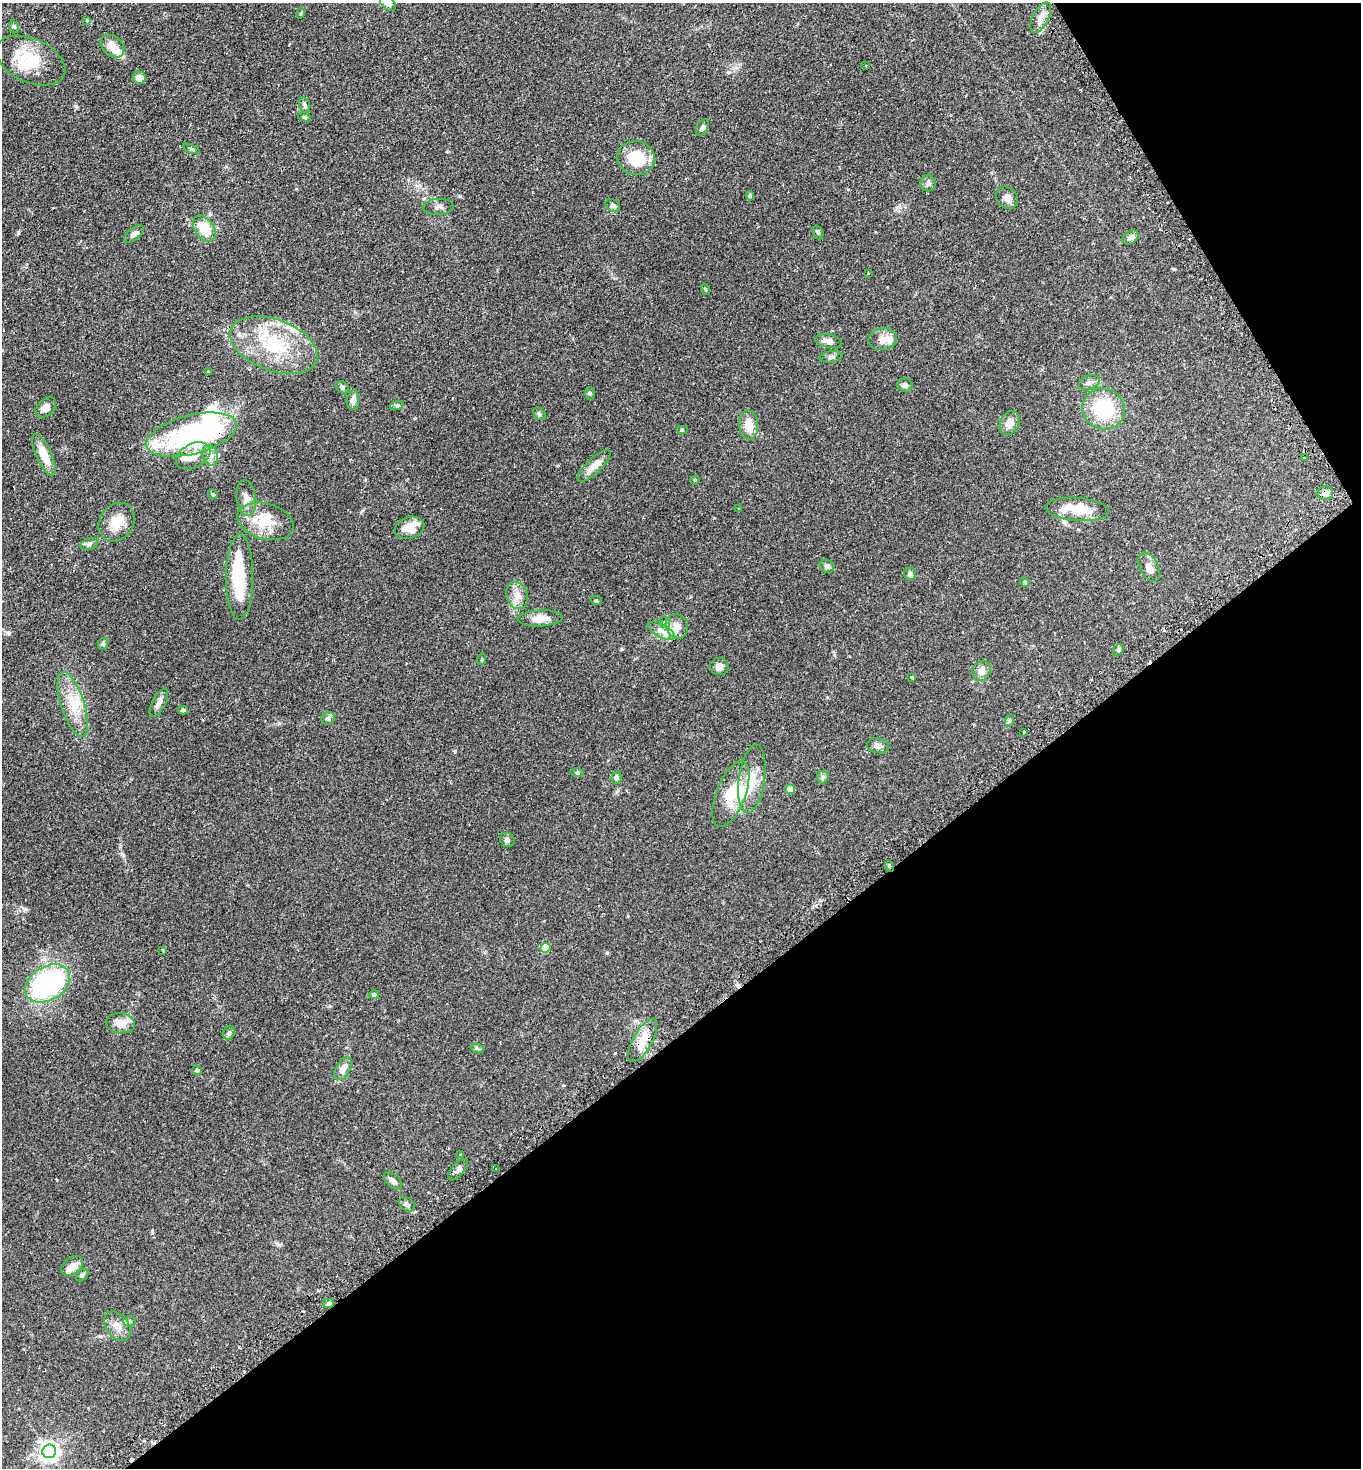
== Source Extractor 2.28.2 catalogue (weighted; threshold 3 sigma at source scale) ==
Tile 12 of 4 x 4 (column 4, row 3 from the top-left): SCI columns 4265-5623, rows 1513-2978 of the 5949 x 5957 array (HDU 1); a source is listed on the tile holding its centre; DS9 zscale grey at full resolution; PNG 1363 x 1470 px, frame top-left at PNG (2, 3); each listed source drawn as its Kron ellipse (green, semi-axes under 4 px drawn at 4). Shown black and unused: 34% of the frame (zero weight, under 2 of 3 exposures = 4% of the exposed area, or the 3 px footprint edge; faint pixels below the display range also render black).
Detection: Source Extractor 2.28.2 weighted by HDU 2 'WHT'; one run over the whole footprint, this tile lists its part. Background 0.131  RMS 0.0059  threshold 0.0263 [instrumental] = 3 sigma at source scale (4.5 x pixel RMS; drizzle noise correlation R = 1.50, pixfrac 1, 0.05/0.05 arcsec/px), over >= 5 px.
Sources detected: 129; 4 inside a brighter object's white glare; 3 cosmic-ray / hot-pixel residue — neither listed nor drawn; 11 inside a brighter listed object's ellipse — not listed separately; the other 111 listed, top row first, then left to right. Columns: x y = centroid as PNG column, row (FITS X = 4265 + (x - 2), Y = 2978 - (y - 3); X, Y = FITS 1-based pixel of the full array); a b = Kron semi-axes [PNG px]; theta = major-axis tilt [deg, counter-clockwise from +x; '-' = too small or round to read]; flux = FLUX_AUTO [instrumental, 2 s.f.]
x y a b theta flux
388 3 9 6 -41 2.2
301 13 5 3 - 0.53
1041 18 16 8 63 5.1
87 21 4 4 - 0.79
14 27 6 4 -70 0.94
112 46 13 9 -42 6.9
30 61 37 21 -24 23
866 66 3 2 - 0.52
139 78 6 6 - 4.2
305 105 8 5 -74 1.1
305 117 6 4 -21 0.7
702 128 9 5 62 1.3
191 149 9 3 -23 0.73
636 158 19 17 -17 20
928 183 8 8 - 1.8
750 196 5 4 - 0.94
1007 198 12 10 -49 3.1
613 205 8 6 -34 1.3
438 207 15 8 4 2.2
204 228 14 9 -55 13
818 232 7 5 -70 0.95
134 234 11 6 38 2.5
1131 238 9 6 31 1.8
868 273 3 2 - 0.41
705 289 5 3 - 0.51
883 339 14 11 9 4.2
829 341 13 6 -12 3.5
274 345 45 25 -21 37
831 357 11 5 8 1.5
208 371 3 3 - 0.55
1089 382 11 6 21 2.2
905 385 8 6 -12 1.8
342 387 7 5 -42 1.1
590 393 6 5 - 0.85
353 400 10 6 83 3.2
397 405 7 4 19 0.87
46 407 12 8 41 3.7
1104 409 22 20 -32 29
539 414 7 5 -43 0.94
1010 423 12 9 62 4.3
749 425 14 9 -86 7.8
682 429 6 4 0 0.59
191 435 47 19 14 92
44 455 22 8 -66 9
210 455 11 7 -69 2.5
193 456 18 12 28 6.8
1304 458 3 3 - 0.67
594 466 21 7 44 6.4
695 480 5 4 - 0.56
1325 493 8 7 - 2.5
213 494 5 4 - 0.55
246 498 18 9 -82 4.3
738 508 3 2 - 0.37
1077 509 32 11 -4 16
265 521 29 18 -15 15
117 522 20 17 55 9
410 528 15 10 16 8.9
89 544 9 5 21 1.4
827 566 7 6 - 1.2
1149 567 15 9 -61 3.9
910 574 6 6 - 1.6
240 577 42 13 89 31
1025 582 5 4 - 0.65
517 596 14 10 -68 4.6
596 600 6 3 -19 0.5
540 618 22 8 3 5.5
665 623 6 5 - 1.1
677 626 12 11 - 4.9
661 631 15 6 -28 3.2
103 644 6 5 - 1
1118 650 6 4 49 0.81
482 659 6 3 71 0.46
719 666 9 8 - 3.3
981 671 10 9 - 4.2
911 677 4 3 - 0.6
159 703 15 6 63 3
73 704 34 11 -72 13
183 710 5 4 - 1
328 718 7 6 - 1.4
1010 720 6 4 70 0.79
1024 732 3 2 - 0.43
878 746 11 7 -7 2.7
577 773 7 4 0 0.82
823 777 6 6 - 1.2
616 778 6 5 - 1.4
752 779 34 13 82 13
790 789 5 4 - 8.6
731 794 34 14 69 19
507 840 7 6 - 1.6
889 866 5 3 - 0.64
545 948 5 5 - 19
163 951 4 3 - 0.43
47 983 24 17 32 81
374 995 5 4 - 1.7
120 1023 14 10 -8 6.2
229 1033 7 5 67 1.2
643 1040 24 9 60 8.3
477 1048 7 4 -19 0.87
343 1069 12 7 61 4.1
197 1070 5 4 - 1.4
461 1155 4 3 - 0.54
496 1169 3 2 - 0.69
458 1170 13 6 50 1.9
393 1181 11 6 -44 2.5
407 1204 9 6 -39 1.7
72 1266 12 8 38 4.9
82 1275 7 5 47 1.2
329 1304 6 5 - 1.4
130 1321 6 5 - 0.83
117 1326 16 11 -54 5
49 1451 7 7 - 240
Overlapping masked pixels (flux is a lower limit): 3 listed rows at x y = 191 435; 1325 493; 889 866
Isophote crosses this tile's border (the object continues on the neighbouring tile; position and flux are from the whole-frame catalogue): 1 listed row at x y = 388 3
Unlisted compact peaks at least as high as the median listed source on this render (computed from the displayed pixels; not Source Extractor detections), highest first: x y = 1174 269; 460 196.